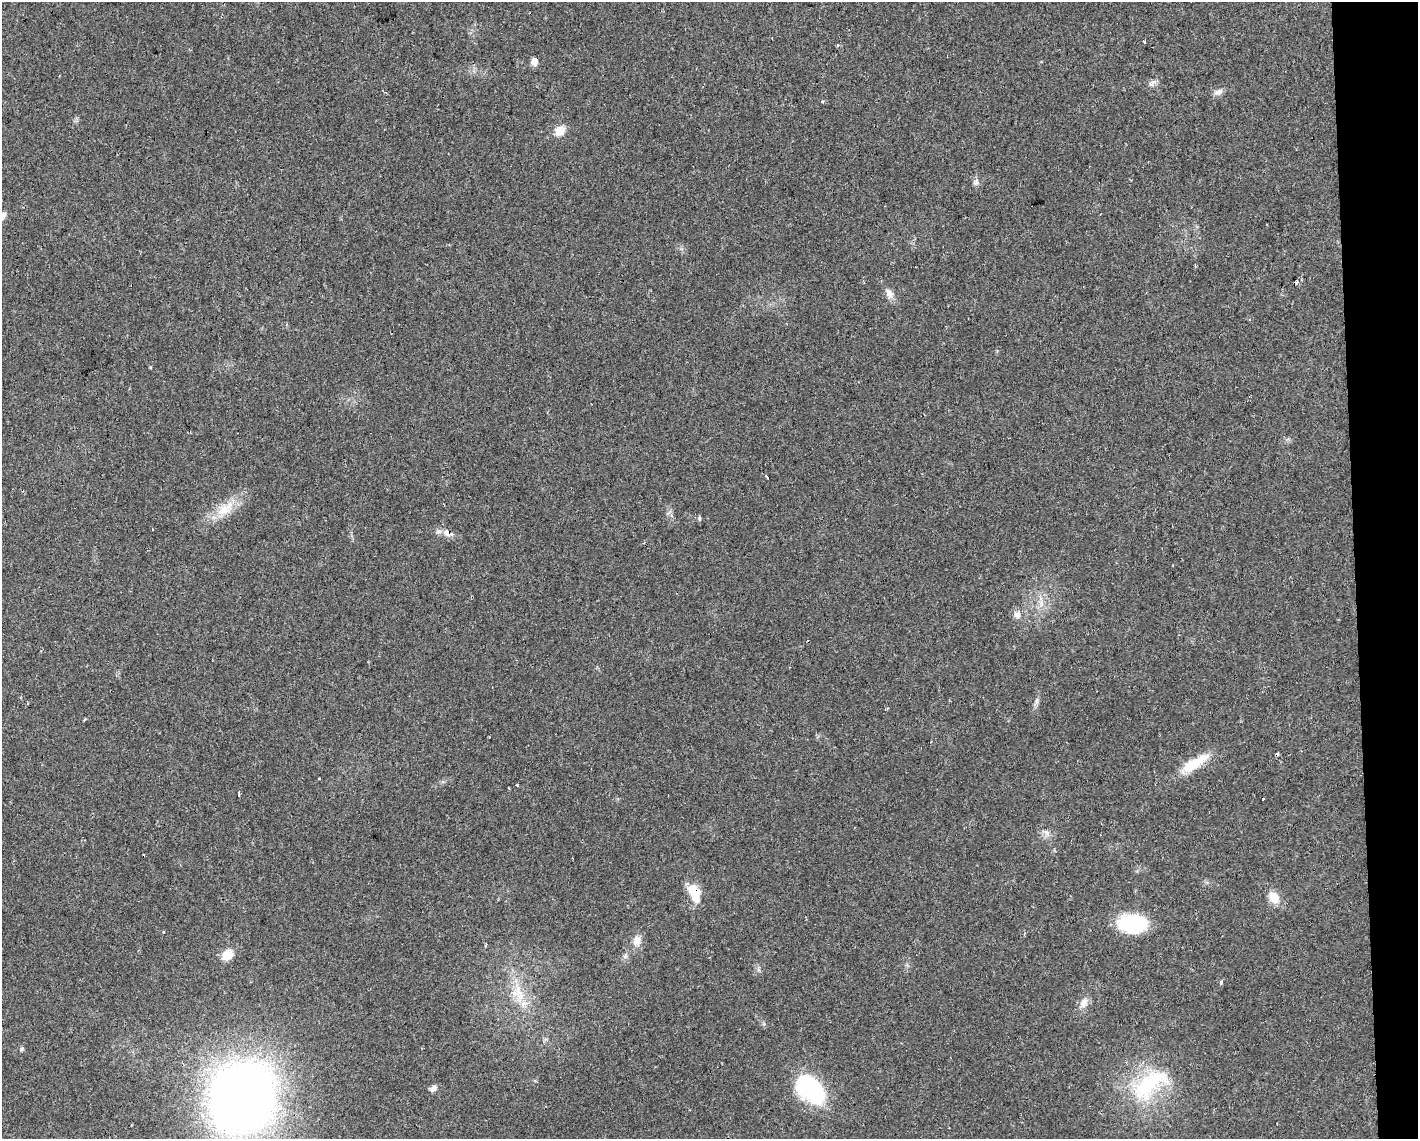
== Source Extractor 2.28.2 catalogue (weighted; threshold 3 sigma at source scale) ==
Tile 9 of 3 x 4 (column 3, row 3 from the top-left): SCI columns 2879-4294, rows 1138-2274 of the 4298 x 4548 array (HDU 1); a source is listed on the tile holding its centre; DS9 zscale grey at full resolution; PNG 1420 x 1141 px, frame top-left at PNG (2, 2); no overlay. Shown black and unused: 4% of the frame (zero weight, under 2 of 3 exposures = <1% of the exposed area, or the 3 px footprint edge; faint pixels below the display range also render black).
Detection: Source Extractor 2.28.2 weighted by HDU 2 'WHT'; one run over the whole footprint, this tile lists its part. Background 0.0253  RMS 0.0033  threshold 0.0147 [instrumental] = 3 sigma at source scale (4.5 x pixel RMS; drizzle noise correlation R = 1.50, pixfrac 1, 0.0396/0.0396 arcsec/px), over >= 5 px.
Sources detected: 42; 4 cosmic-ray / hot-pixel residue — not listed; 1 inside a brighter listed object's ellipse — not listed separately; the other 37 listed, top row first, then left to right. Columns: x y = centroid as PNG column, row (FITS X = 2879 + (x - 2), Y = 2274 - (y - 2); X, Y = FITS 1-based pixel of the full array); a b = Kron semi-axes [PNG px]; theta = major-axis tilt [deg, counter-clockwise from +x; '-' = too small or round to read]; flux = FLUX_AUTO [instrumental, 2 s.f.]
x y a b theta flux
1144 42 4 3 - 0.44
534 61 10 8 73 1.8
1218 92 12 6 17 1.6
822 101 4 3 - 0.41
560 131 13 11 47 3.7
976 182 8 7 - 1.1
2 216 12 6 57 1.6
889 294 14 9 -61 2.3
767 477 4 3 - 2.7
224 509 33 12 39 8.1
699 518 6 4 -89 0.44
152 529 3 2 - 0.41
448 533 16 9 -24 2.6
1017 615 10 10 - 1.9
1037 701 9 4 81 0.96
85 720 4 3 - 0.48
489 737 2 2 - 0.34
931 741 2 2 - 0.3
1192 765 35 13 32 9.5
517 785 3 2 - 0.97
239 794 5 3 - 1.4
1262 799 3 3 - 13
695 892 21 11 -67 8
1274 897 18 12 -59 4.3
1132 924 26 16 -3 29
163 932 3 3 - 0.9
637 941 13 10 83 2.8
485 945 4 3 - 0.71
227 955 13 10 45 5.1
1221 982 3 3 - 2.5
518 990 25 14 86 8.3
1084 1003 15 9 67 2.6
22 1049 6 5 - 0.52
1149 1084 60 26 39 29
433 1088 10 7 35 1.3
810 1089 37 22 -42 33
242 1098 61 52 67 310
Overlapping masked pixels (flux is a lower limit): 3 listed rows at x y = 534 61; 448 533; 695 892
Isophote crosses this tile's border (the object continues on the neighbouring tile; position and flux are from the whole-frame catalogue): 1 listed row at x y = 2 216
Unlisted compact peaks at least as high as the median listed source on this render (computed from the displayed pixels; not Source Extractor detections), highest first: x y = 1154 82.